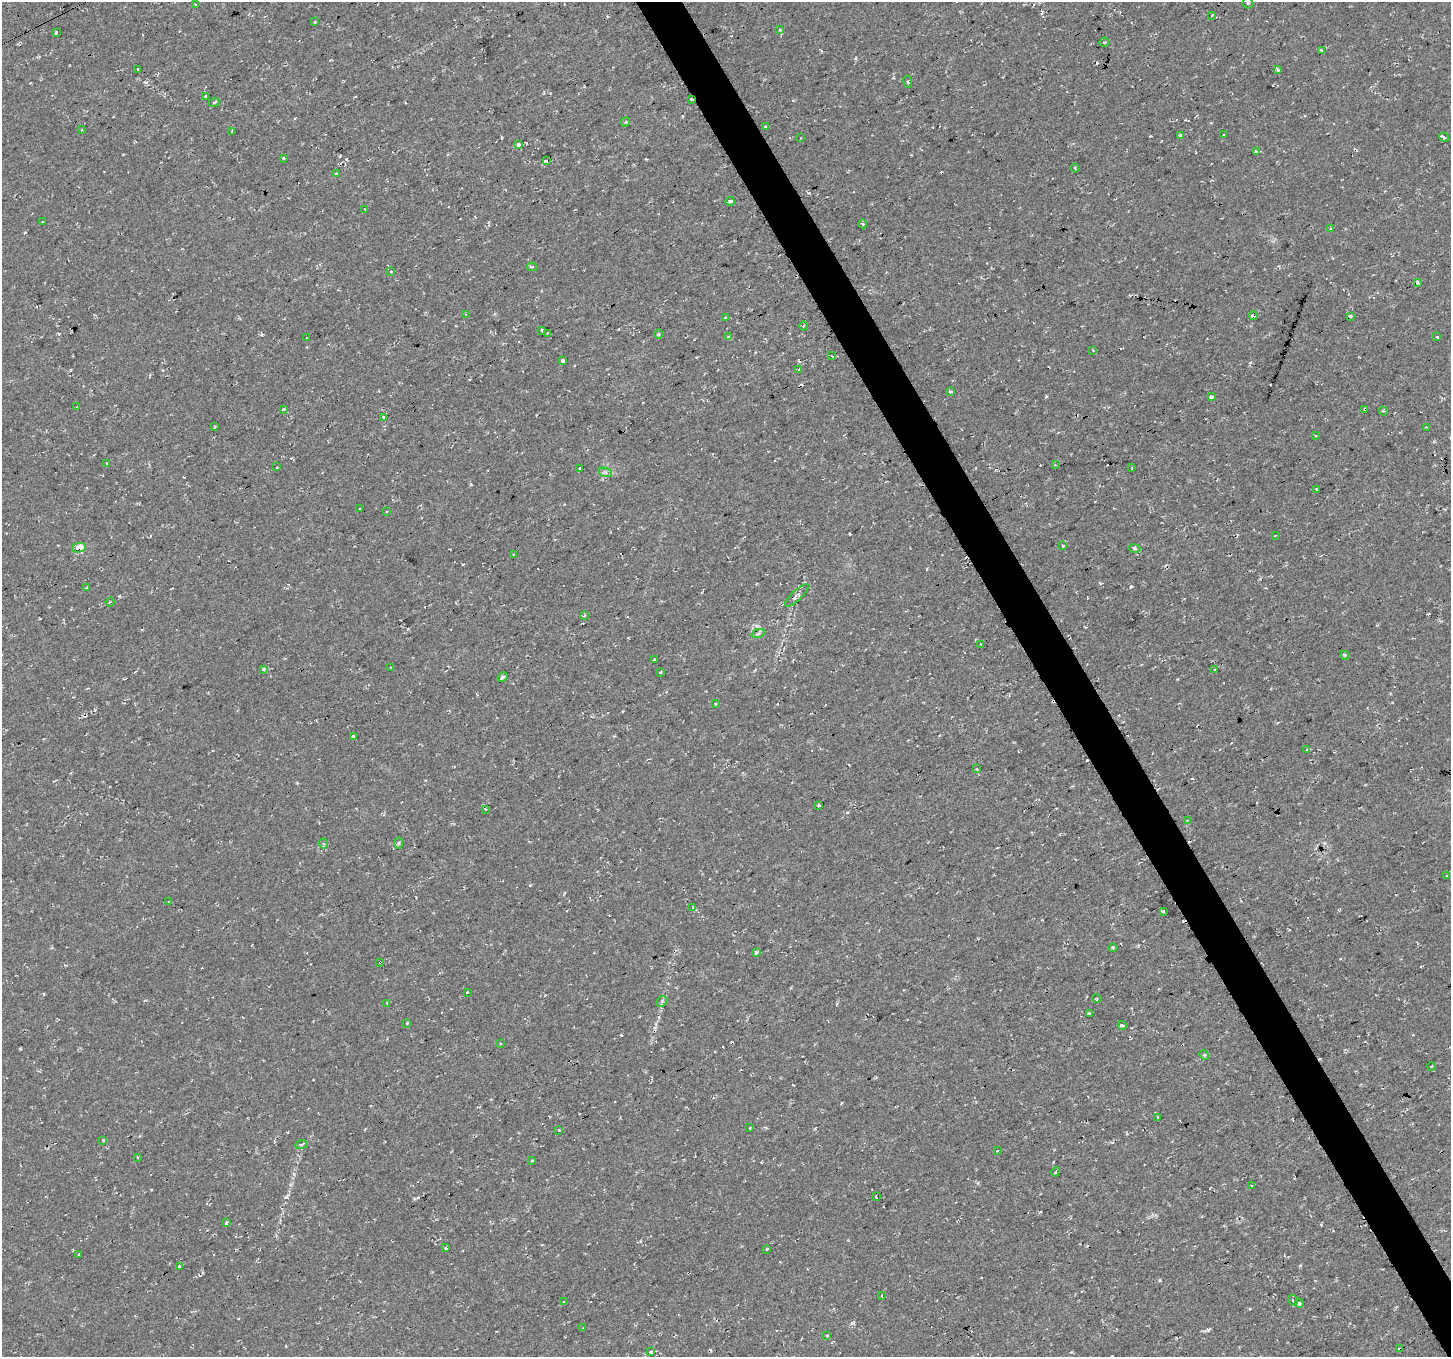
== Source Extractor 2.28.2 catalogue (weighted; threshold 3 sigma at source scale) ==
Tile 6 of 4 x 4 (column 2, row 2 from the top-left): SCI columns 1453-2901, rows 2815-4169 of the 5801 x 5689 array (HDU 1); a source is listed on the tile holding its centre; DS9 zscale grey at full resolution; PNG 1453 x 1359 px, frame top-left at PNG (2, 2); each listed source drawn as its Kron ellipse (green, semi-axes under 4 px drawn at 4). Shown black and unused: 3% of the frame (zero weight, under 2 of 3 exposures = <1% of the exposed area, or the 3 px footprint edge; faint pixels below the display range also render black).
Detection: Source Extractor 2.28.2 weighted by HDU 2 'WHT'; one run over the whole footprint, this tile lists its part. Background 0.0286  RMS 0.0084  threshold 0.0376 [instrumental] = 3 sigma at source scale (4.5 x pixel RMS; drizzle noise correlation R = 1.50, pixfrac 1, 0.0396/0.0396 arcsec/px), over >= 5 px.
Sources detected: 172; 34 cosmic-ray / hot-pixel residue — neither listed nor drawn; the other 138 listed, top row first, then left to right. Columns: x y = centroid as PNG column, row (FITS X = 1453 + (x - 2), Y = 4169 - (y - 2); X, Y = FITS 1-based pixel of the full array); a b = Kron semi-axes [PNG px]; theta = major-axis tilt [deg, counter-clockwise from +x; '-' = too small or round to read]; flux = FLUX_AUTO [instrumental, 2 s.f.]
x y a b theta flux
1248 3 5 5 - 1.4
195 4 3 2 - 0.75
1212 16 4 3 - 0.98
315 22 3 3 - 4.7
780 30 4 4 - 0.93
56 33 4 3 - 5.4
1104 42 5 4 - 1.2
1321 51 4 3 - 2.5
137 69 3 3 - 1.5
1278 70 3 3 - 2.1
908 82 6 3 -82 1.4
205 97 3 3 - 1.7
691 100 3 2 - 1.1
214 102 5 3 - 1.1
625 122 5 3 - 0.76
766 127 3 3 - 6
81 130 3 2 - 0.65
231 131 3 2 - 1.3
1181 135 3 3 - 8.2
1224 135 3 3 - 2.2
1444 137 5 3 - 3.8
800 138 3 2 - 0.62
519 144 3 3 - 30
1256 152 4 4 - 6.8
283 158 3 2 - 0.84
546 161 3 3 - 2.7
1075 168 4 3 - 0.73
336 174 4 3 - 6.6
730 201 4 3 - 6.3
365 209 3 2 - 0.9
43 222 3 2 - 0.56
863 224 4 3 - 0.87
1331 229 4 3 - 1
532 267 5 3 - 1.5
391 272 4 4 - 1.4
1417 283 4 3 - 15
465 314 4 3 - 0.68
1253 316 4 3 - 6.6
1350 317 3 3 - 15
725 318 3 3 - 0.89
803 326 4 3 - 0.68
542 331 3 2 - 1.1
547 333 3 3 - 2
659 334 5 3 - 0.85
729 337 3 3 - 3.2
1437 337 4 3 - 9.3
307 338 3 2 - 1.1
1093 350 3 2 - 1.2
832 356 4 3 - 1.1
563 361 3 3 - 9.2
798 369 3 3 - 5.5
951 392 3 3 - 3.5
1211 397 3 3 - 5.1
77 407 3 3 - 1.7
283 409 3 3 - 2.6
1365 409 3 3 - 2.4
1383 411 4 3 - 0.94
383 417 3 3 - 6.4
214 427 3 2 - 1.4
1426 427 3 2 - 0.62
1315 435 3 2 - 1.1
107 463 3 3 - 3.4
1055 465 3 3 - 0.71
277 467 3 3 - 10
580 468 3 3 - 2.3
1132 468 4 2 - 1.4
605 472 7 4 -17 1.9
1316 489 2 2 - 0.64
360 509 3 3 - 1.4
386 512 2 2 - 0.78
1275 535 3 3 - 1
1063 546 3 3 - 3.1
79 548 7 4 11 12
1134 549 6 3 -10 1.4
513 554 3 2 - 0.87
87 588 3 3 - 11
797 595 15 5 43 3.4
110 602 4 3 - 0.88
585 615 4 4 - 1.2
758 634 7 4 19 1.6
981 644 3 3 - 0.99
1345 655 4 4 - 0.95
654 660 3 3 - 1.4
391 667 4 2 - 0.67
263 669 4 3 - 2.1
1215 669 4 2 - 0.7
661 672 4 2 - 0.6
502 677 5 3 - 3.8
716 704 3 2 - 0.74
354 737 4 3 - 2.6
1307 750 4 3 - 2.9
977 769 3 3 - 2.9
819 805 3 3 - 7.7
485 809 3 2 - 1.4
1187 820 3 3 - 0.67
398 843 6 4 89 1.3
323 844 5 4 - 1.6
1447 875 3 3 - 0.73
169 901 4 2 - 0.67
693 908 3 3 - 33
1163 911 4 3 - 4.1
1113 948 4 3 - 0.85
756 953 4 3 - 2.5
380 962 3 2 - 0.83
467 992 3 2 - 1.5
1096 999 4 2 - 0.72
662 1001 6 4 46 1.5
387 1003 3 3 - 0.88
1089 1013 3 3 - 0.85
407 1023 3 3 - 1.3
1122 1025 4 3 - 3.2
500 1044 3 3 - 1
1204 1055 5 4 - 1.2
1431 1067 4 2 - 0.67
1157 1117 3 3 - 1.8
750 1128 4 2 - 0.61
558 1130 3 3 - 3.4
103 1140 3 3 - 4.6
301 1144 6 3 10 1.1
997 1151 3 3 - 0.77
138 1157 3 3 - 1.4
532 1161 4 3 - 0.83
1055 1172 4 3 - 0.92
1252 1185 3 3 - 2.2
876 1197 3 3 - 5.1
226 1223 4 3 - 4.5
446 1248 3 3 - 8
767 1249 3 3 - 2.6
79 1254 3 3 - 2.8
180 1266 4 3 - 14
882 1296 3 2 - 0.57
1293 1300 6 4 -63 2.2
564 1301 3 3 - 2
1299 1303 4 3 - 7.8
583 1327 3 2 - 0.74
827 1336 3 3 - 10
1400 1349 4 3 - 3.5
651 1352 3 3 - 4.6
Overlapping masked pixels (flux is a lower limit): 6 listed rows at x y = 691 100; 1253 316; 1365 409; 79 548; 380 962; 1400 1349
Unlisted compact peaks at least as high as the median listed source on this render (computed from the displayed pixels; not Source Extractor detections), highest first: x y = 1131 586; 1208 1330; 621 1035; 286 1197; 852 1323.